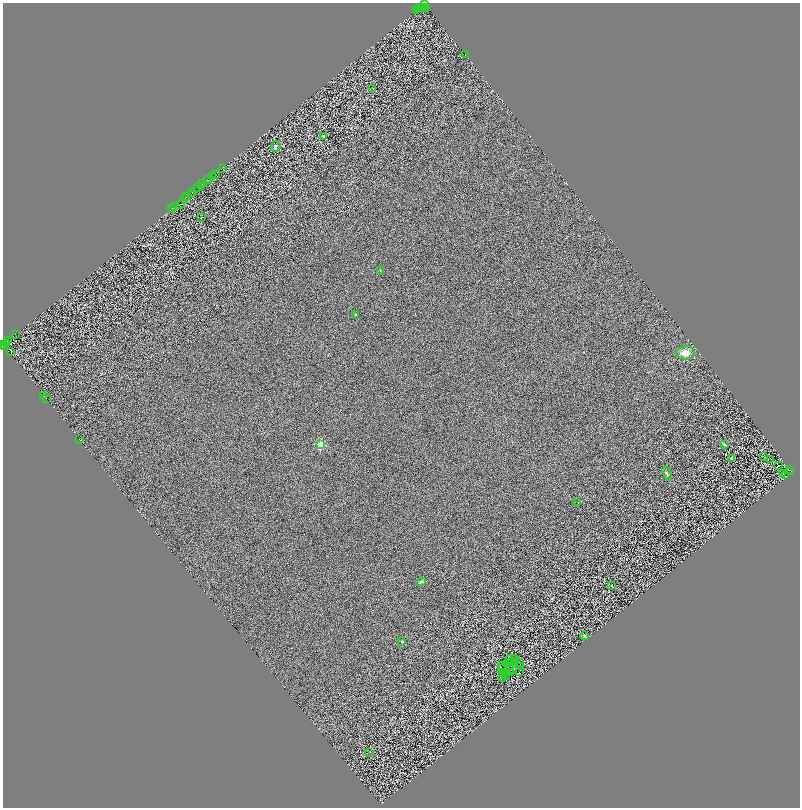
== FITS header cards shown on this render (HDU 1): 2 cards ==
NAXIS1  =                 1595
NAXIS2  =                 1611

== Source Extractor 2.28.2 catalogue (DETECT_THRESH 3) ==
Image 1595 x 1611 px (HDU 1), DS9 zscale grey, zoomed out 1/2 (1 PNG px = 2 x 2 image px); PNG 802 x 810 px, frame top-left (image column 2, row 1610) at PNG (3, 3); each listed source drawn as its Kron ellipse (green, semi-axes under 4 px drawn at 4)
Background 0.815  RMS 2.8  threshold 8.31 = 3 sigma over >= 5 px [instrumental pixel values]
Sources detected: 119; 47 cannot appear on this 1/2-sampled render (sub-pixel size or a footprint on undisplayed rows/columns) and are neither listed nor drawn; the other 72 listed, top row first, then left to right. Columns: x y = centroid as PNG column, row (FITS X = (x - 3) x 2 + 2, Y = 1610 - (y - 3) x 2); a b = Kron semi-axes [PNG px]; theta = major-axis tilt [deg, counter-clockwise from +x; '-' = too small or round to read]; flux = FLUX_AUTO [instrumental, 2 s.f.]
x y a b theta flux
424 5 4 2 - 5400
422 8 4 1 - 580
424 8 2 1 - 2800
418 9 2 1 - 1100
426 9 3 2 - 1200
416 10 2 1 - 110
465 55 2 1 - 720
373 88 2 1 - 140
324 136 4 3 - 860
275 146 5 5 - 1300
222 168 3 1 - 1400
215 174 2 1 - 2400
213 177 3 1 - 1200
207 180 2 1 - 1600
209 180 2 1 - 86
202 184 2 1 - 560
202 187 2 1 - 2300
198 188 3 2 - 1500
192 192 2 1 - 220
192 194 2 1 - 170
186 197 2 1 - 2400
185 198 2 1 - 2500
180 204 2 1 - 560
174 207 2 1 - 1100
172 208 2 1 - 560
202 217 3 1 - 210
380 270 3 2 - 330
356 315 3 2 - 430
15 334 2 1 - 1700
8 340 2 1 - 3900
7 343 3 2 - 15000
3 345 4 1 - 5100
4 347 3 1 - 5700
11 352 2 1 - 5400
685 353 9 6 4 6500
44 396 2 1 - 3400
46 399 2 1 - 25000
79 440 2 1 - 6800
724 444 3 2 - 610
321 445 3 3 - 29000
764 457 3 1 - 220
732 459 2 2 - 780
771 459 2 1 - 130
779 466 4 2 - 240
790 470 2 1 - 510
791 472 2 2 - 1000
667 473 7 3 -68 1000
783 473 2 1 - 190
785 476 3 1 - 190
578 503 2 2 - 280
421 582 5 3 - 1000
611 585 3 2 - 170
584 636 4 3 - 570
402 641 2 2 - 1300
510 659 3 2 - 340
515 659 4 2 - 470
515 662 2 1 - 150
519 662 3 1 - 490
511 663 2 1 - 220
508 664 4 1 - 8.8
501 666 3 1 - 220
510 666 2 1 - 51
520 666 2 1 - 200
512 668 6 1 -66 41
501 669 2 1 - 170
510 672 2 1 - 250
519 672 2 1 - 140
503 674 2 1 - 140
506 675 2 1 - 100
503 677 2 1 - 220
506 677 2 1 - 82
370 752 3 2 - 170
At the frame edge (FLAGS 8, measured only in part): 1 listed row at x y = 3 345
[47 sub-pixel or undisplayed-footprint detections neither listed nor drawn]